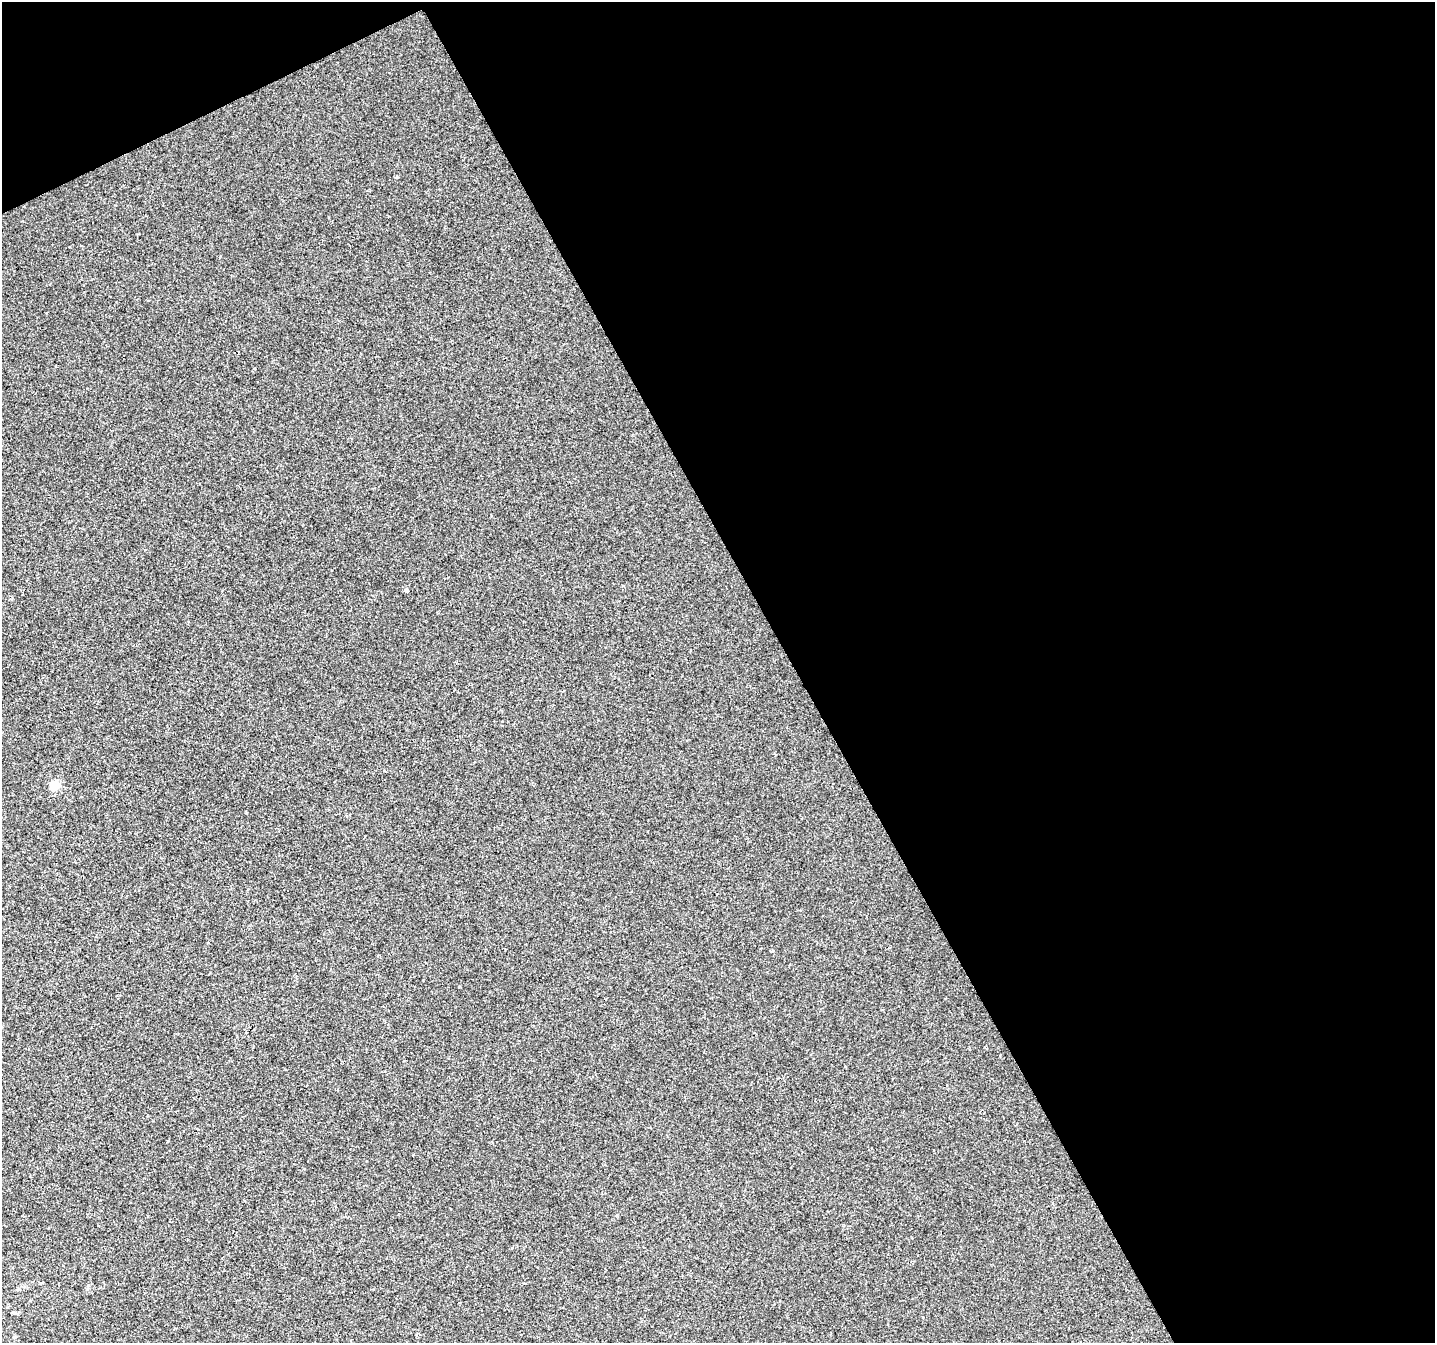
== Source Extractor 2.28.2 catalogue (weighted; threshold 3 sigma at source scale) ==
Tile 2 of 2 x 2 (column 2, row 1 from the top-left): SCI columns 1436-2868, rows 1417-2757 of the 2868 x 2814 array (HDU 1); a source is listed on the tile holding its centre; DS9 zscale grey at full resolution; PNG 1437 x 1345 px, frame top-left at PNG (2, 2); no overlay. Shown black and unused: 47% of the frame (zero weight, under 2 of 3 exposures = <1% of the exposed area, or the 3 px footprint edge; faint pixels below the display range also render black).
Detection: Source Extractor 2.28.2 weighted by HDU 2 'WHT'; one run over the whole footprint, this tile lists its part. Background -4.49e-06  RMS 0.0044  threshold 0.0199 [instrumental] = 3 sigma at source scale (4.5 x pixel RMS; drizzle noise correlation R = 1.50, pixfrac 1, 0.0396/0.0396 arcsec/px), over >= 5 px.
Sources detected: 6; all 6 listed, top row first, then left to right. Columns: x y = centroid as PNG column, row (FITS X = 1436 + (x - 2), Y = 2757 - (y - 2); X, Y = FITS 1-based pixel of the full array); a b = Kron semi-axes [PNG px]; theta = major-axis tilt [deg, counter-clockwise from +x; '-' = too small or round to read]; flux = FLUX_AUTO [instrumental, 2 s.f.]
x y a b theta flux
396 177 4 3 - 0.43
254 369 3 3 - 0.84
406 590 4 4 - 4
54 785 5 5 - 18
419 1334 5 3 - 0.49
15 1337 5 4 - 0.63